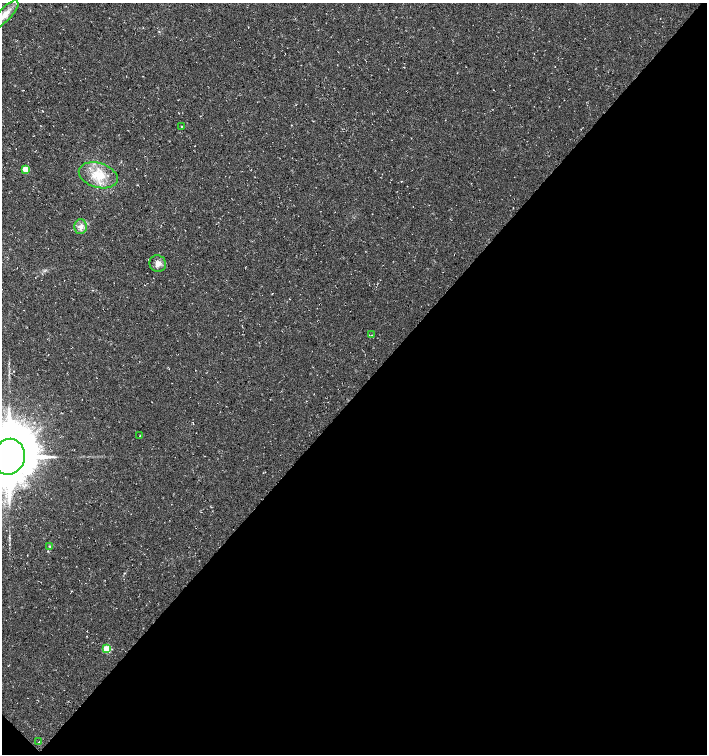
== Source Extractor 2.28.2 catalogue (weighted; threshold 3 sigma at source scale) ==
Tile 15 of 4 x 4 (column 3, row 4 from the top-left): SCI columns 3051-4459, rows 1-1504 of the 6032 x 6030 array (HDU 1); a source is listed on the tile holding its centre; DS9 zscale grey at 2 x 2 block average (1 PNG px = mean of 2 x 2 image px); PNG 709 x 756 px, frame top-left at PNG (2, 3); each listed source drawn as its Kron ellipse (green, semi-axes under 4 px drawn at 4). Shown black and unused: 48% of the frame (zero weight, under 3 of 4 exposures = <1% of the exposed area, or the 3 px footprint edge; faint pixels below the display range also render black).
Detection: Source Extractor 2.28.2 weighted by HDU 2 'WHT'; one run over the whole footprint, this tile lists its part. Background 0.00754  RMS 0.0039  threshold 0.0178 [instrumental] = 3 sigma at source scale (4.5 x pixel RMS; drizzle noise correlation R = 1.50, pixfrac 1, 0.0396/0.0396 arcsec/px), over >= 5 px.
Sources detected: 12; all 12 listed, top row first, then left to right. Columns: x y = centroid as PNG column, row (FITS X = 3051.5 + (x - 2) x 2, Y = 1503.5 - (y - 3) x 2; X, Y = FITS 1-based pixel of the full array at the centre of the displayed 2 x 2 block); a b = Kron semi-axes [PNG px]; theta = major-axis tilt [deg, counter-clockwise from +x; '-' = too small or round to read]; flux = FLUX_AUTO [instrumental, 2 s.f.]
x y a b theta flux
5 15 19 6 47 9.9
182 126 2 2 - 0.5
25 169 3 3 - 20
98 175 20 12 -16 21
80 227 7 6 - 4.9
158 264 8 8 - 5.1
372 335 2 2 - 0.37
140 436 3 2 - 0.66
9 457 18 15 77 6000
50 546 3 3 - 0.89
107 649 3 3 - 32
39 742 2 2 - 0.54
Isophote crosses this tile's border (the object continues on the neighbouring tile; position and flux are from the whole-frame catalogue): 2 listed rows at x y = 5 15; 9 457
Diffuse or blended objects may show on this block-average render without a row.